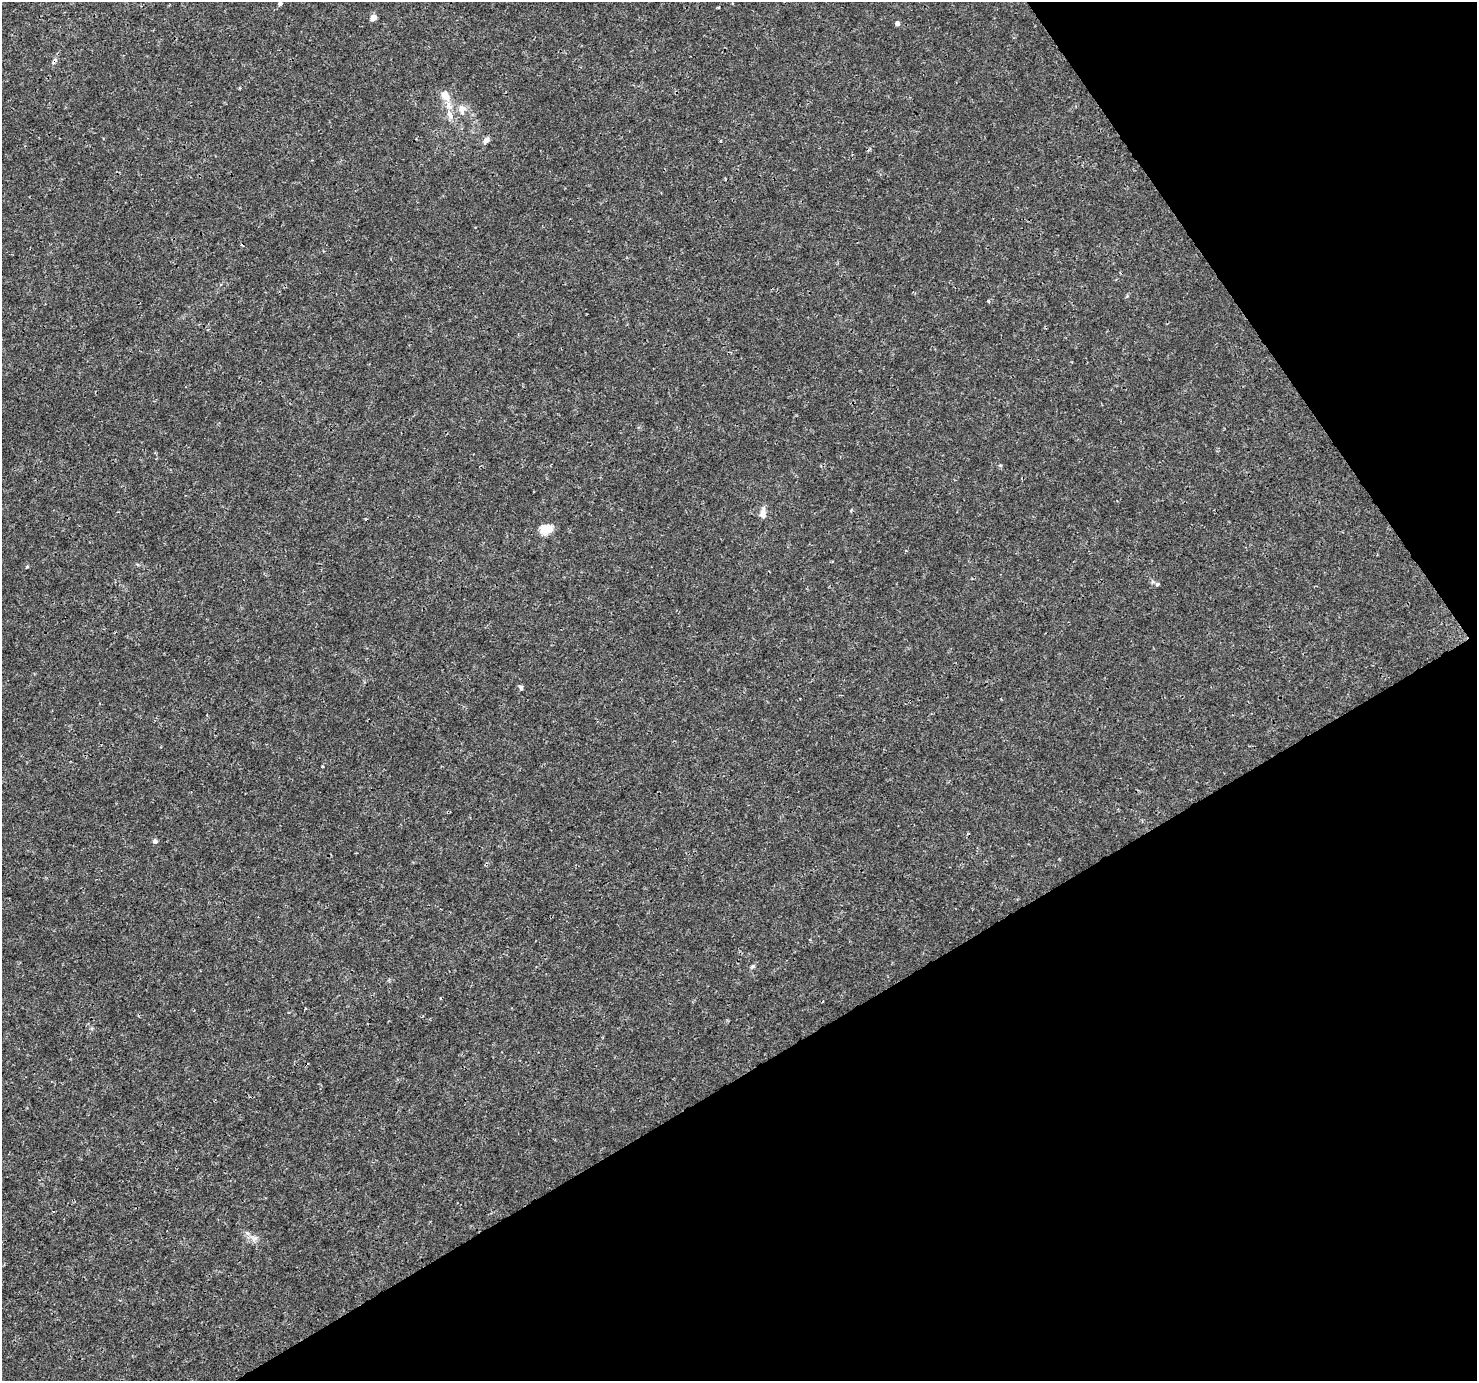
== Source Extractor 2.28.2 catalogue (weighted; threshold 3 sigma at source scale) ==
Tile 12 of 4 x 4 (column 4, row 3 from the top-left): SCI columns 4430-5904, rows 1562-2940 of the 5904 x 5819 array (HDU 1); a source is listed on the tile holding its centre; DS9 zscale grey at full resolution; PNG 1479 x 1383 px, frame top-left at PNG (2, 2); no overlay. Shown black and unused: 30% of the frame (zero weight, under 3 of 4 exposures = <1% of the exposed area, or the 3 px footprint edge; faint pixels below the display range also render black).
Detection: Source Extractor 2.28.2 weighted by HDU 2 'WHT'; one run over the whole footprint, this tile lists its part. Background 0.00288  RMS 0.0011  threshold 0.00492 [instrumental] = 3 sigma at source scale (4.5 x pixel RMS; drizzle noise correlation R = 1.50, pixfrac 1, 0.0396/0.0396 arcsec/px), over >= 5 px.
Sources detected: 18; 2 cosmic-ray / hot-pixel residue — not listed; the other 16 listed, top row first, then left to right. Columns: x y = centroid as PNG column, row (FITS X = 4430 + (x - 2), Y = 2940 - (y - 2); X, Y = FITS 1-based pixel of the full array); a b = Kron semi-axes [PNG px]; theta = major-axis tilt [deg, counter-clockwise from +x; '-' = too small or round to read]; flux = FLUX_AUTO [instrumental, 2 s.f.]
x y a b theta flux
280 4 4 4 - 0.26
373 18 5 4 - 1.1
897 23 5 5 - 0.29
445 95 15 10 -57 1.3
462 110 14 9 -88 0.81
450 115 15 8 -68 0.94
486 140 10 6 50 0.42
988 301 4 4 - 0.14
763 513 15 7 88 0.66
546 530 13 10 7 1.7
27 566 4 4 - 0.13
1157 584 5 5 - 0.18
521 687 7 5 -69 0.2
155 841 6 5 - 0.24
753 966 6 5 - 0.2
247 1233 8 5 -44 0.3